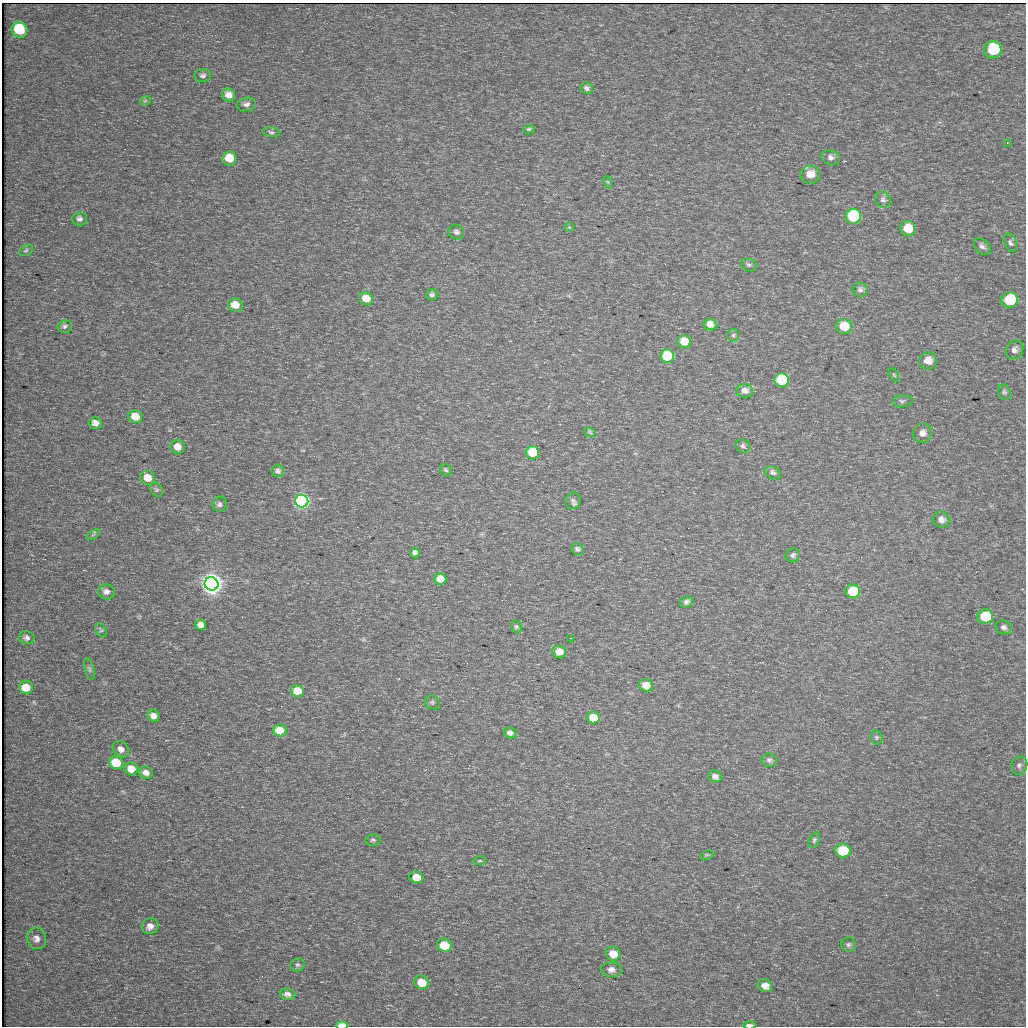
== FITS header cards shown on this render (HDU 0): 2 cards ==
NAXIS1  =                 1024
NAXIS2  =                 1024

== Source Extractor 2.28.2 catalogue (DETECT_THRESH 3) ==
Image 1024 x 1024 px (HDU 0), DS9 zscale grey, 1 PNG px = 1 image px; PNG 1028 x 1028 px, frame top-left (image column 1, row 1024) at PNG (2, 3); each listed source drawn as its Kron ellipse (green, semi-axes under 4 px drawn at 4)
Background 38.1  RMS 5.2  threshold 15.7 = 3 sigma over >= 5 px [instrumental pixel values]
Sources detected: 110; all 110 listed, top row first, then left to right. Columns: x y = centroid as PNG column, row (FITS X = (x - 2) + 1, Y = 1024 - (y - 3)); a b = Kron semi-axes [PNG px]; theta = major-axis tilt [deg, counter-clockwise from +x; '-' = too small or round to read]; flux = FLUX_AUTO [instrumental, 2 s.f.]
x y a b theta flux
19 30 8 7 - 1.4e+04
993 50 9 8 - 1.6e+04
203 75 8 6 2 1.1e+03
587 88 6 5 - 1.0e+03
228 95 7 6 - 2.4e+03
145 101 6 3 19 3.6e+02
246 104 10 6 11 1.5e+03
529 129 6 4 15 5.3e+02
271 132 9 5 -7 7.7e+02
1007 142 2 2 - 1.9e+02
831 157 10 7 -17 1.4e+03
229 158 7 7 - 6.8e+03
810 174 10 9 - 4.7e+03
608 182 6 4 -70 4.3e+02
883 199 8 7 - 1.1e+03
853 216 8 7 - 3.2e+04
79 219 7 6 - 1.2e+03
569 227 5 4 - 4.2e+02
908 228 7 7 - 6.4e+03
456 232 8 7 - 1.1e+03
1010 243 10 6 -67 9.5e+02
982 246 10 6 -40 1.2e+03
26 250 7 5 30 6.3e+02
749 264 8 6 -24 8.6e+02
860 289 7 7 - 1.1e+03
432 294 6 5 - 8.2e+02
366 298 7 6 - 4.6e+03
1009 300 8 7 - 1.8e+04
235 305 7 6 - 4.7e+03
710 324 6 6 - 2.5e+03
65 326 7 6 - 8.7e+02
844 326 8 7 - 8.8e+03
733 335 6 6 - 6.6e+02
684 341 7 6 - 5.8e+03
1014 350 10 8 60 1.5e+03
667 356 7 7 - 3.2e+04
928 360 9 8 - 3.7e+03
894 375 8 3 -60 4.6e+02
781 380 7 7 - 3.4e+04
745 391 8 6 -10 1.9e+03
1004 392 8 6 -62 7.9e+02
902 401 10 5 6 9.9e+02
135 416 7 6 - 6.2e+03
95 423 6 6 - 1.9e+03
590 432 6 4 -28 4.4e+02
922 433 9 9 - 2.2e+03
743 446 7 6 - 9.0e+02
178 447 7 7 - 3.5e+03
532 452 7 6 - 1.5e+04
446 470 6 5 - 5.9e+02
278 471 6 6 - 1.1e+03
773 472 8 6 -23 9.9e+02
148 478 7 7 - 5.4e+03
157 490 8 5 -58 6.9e+02
573 500 8 7 - 1.2e+03
302 501 6 6 - 3.1e+05
219 504 7 7 - 9.9e+02
941 519 8 8 - 2.0e+03
93 535 7 3 32 4.6e+02
577 549 6 5 - 8.8e+02
415 552 5 5 - 1.0e+03
793 555 7 6 - 9.1e+02
440 579 6 6 - 4.6e+03
211 584 7 6 - 1.4e+06
853 591 7 6 - 2.2e+04
106 592 8 7 - 1.6e+03
686 602 7 5 26 1.0e+03
985 616 8 7 - 2.0e+04
200 625 6 5 - 2.0e+03
516 627 6 5 - 6.1e+02
1003 627 8 7 - 1.1e+03
101 630 7 5 -60 6.0e+02
27 638 8 6 -10 1.1e+03
570 638 2 2 - 2.1e+02
559 651 7 6 - 4.1e+03
89 669 11 4 -77 8.4e+02
646 685 7 6 - 3.5e+03
26 687 7 6 - 5.6e+03
297 691 7 6 - 7.6e+03
432 702 7 6 - 7.4e+02
153 716 6 5 - 1.7e+03
593 717 7 6 - 7.9e+03
280 730 7 6 - 8.3e+03
510 733 6 5 - 1.3e+03
876 737 7 6 - 6.2e+02
121 749 9 7 -44 1.7e+03
769 760 7 6 - 1.0e+03
116 762 7 6 - 1.1e+04
1019 765 9 8 - 1.2e+03
131 768 7 6 - 3.8e+03
146 772 7 6 - 1.6e+03
715 776 7 6 - 1.5e+03
373 840 8 5 3 7.4e+02
814 840 8 5 67 7.5e+02
842 850 8 7 - 2.1e+04
707 855 7 4 20 5.0e+02
480 861 6 3 0 4.3e+02
416 877 7 6 - 5.5e+03
150 926 8 8 - 2.2e+03
36 938 11 9 -71 2.1e+03
444 945 7 6 - 1.3e+04
848 945 7 7 - 8.8e+02
613 953 7 7 - 5.0e+03
297 965 7 6 - 7.7e+02
611 969 10 7 -3 1.9e+03
421 982 7 6 - 6.2e+03
765 986 7 6 - 2.7e+03
287 994 8 5 -7 1.4e+03
342 1025 6 3 -1 6.6e+03
749 1025 6 3 3 1.1e+03
At the frame edge (FLAGS 8, measured only in part): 2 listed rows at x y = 342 1025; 749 1025